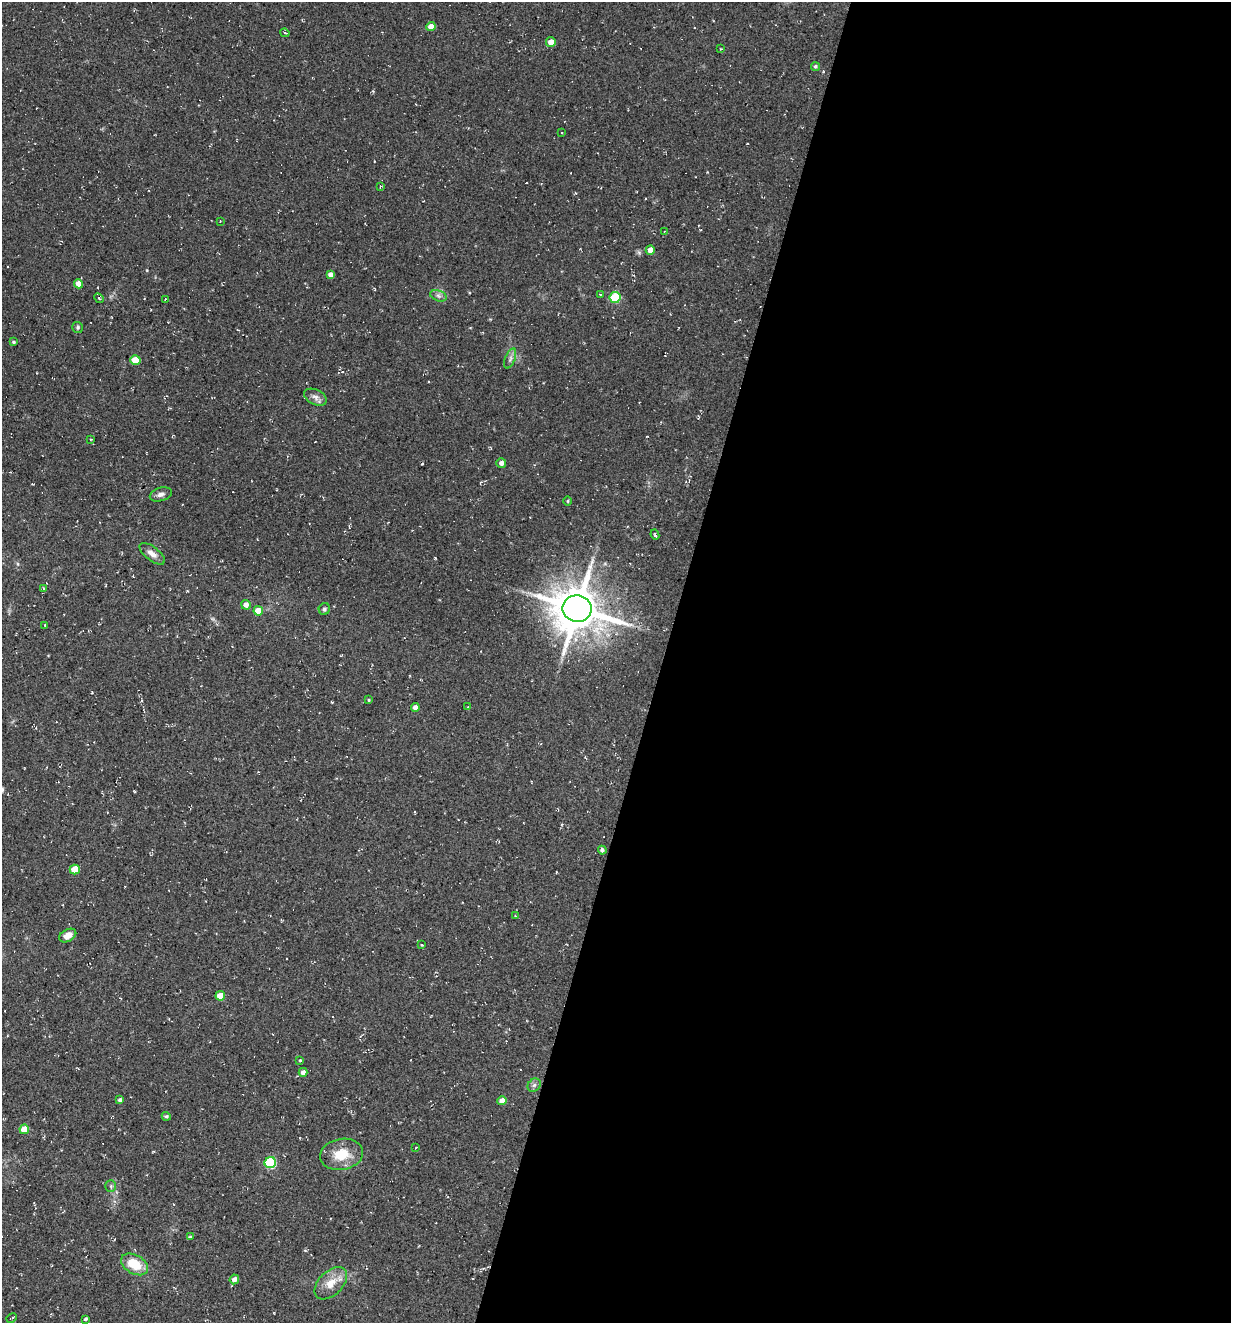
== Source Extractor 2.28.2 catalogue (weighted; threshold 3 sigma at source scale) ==
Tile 12 of 4 x 4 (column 4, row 3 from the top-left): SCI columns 3943-5171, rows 1343-2663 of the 5354 x 5304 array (HDU 1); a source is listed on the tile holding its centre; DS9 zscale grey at full resolution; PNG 1233 x 1325 px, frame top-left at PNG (2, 2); each listed source drawn as its Kron ellipse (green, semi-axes under 4 px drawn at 4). Shown black and unused: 46% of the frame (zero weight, under 2 of 3 exposures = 3% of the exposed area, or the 3 px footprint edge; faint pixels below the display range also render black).
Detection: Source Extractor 2.28.2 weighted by HDU 2 'WHT'; one run over the whole footprint, this tile lists its part. Background 0.0885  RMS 0.013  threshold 0.0569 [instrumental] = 3 sigma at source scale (4.5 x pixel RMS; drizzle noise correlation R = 1.50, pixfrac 1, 0.05/0.05 arcsec/px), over >= 5 px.
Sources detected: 62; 2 cosmic-ray / hot-pixel residue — neither listed nor drawn; the other 60 listed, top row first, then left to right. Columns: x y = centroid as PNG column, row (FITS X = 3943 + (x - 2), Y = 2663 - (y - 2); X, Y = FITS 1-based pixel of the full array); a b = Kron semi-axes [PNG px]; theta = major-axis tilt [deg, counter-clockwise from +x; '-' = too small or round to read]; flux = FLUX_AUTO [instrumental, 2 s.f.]
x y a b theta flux
431 27 4 4 - 14
285 33 4 3 - 2.3
551 42 5 5 - 10
720 49 4 2 - 0.87
815 66 5 4 - 2.2
562 133 3 2 - 0.73
380 187 4 3 - 1.3
220 221 3 2 - 0.79
664 232 4 3 - 1.1
650 250 5 4 - 13
331 274 4 4 - 5.3
78 284 5 4 - 13
600 294 3 2 - 0.78
438 296 8 5 -20 4
615 297 5 5 - 75
99 298 5 4 - 1.9
165 299 3 2 - 1.1
78 327 5 5 - 2.2
14 342 4 3 - 1.5
510 359 10 5 69 4.3
135 360 5 5 - 32
315 397 12 7 -27 6.1
91 439 2 2 - 1.4
501 463 5 5 - 5.1
161 494 11 6 18 4.8
568 501 5 3 - 1.1
655 535 5 2 - 1.6
152 554 15 7 -38 8.6
43 588 4 4 - 1.4
246 605 5 4 - 7.8
324 609 6 5 - 2.5
577 609 14 13 - 5300
258 611 5 4 - 19
45 625 3 2 - 1.2
369 700 4 3 - 1
415 707 4 4 - 6.6
468 707 4 3 - 1.4
602 850 4 4 - 3.3
75 869 5 5 - 28
515 916 3 3 - 0.86
68 935 9 6 28 10
421 945 3 3 - 3
220 996 5 5 - 22
300 1060 4 3 - 1.1
303 1072 4 4 - 6.3
534 1085 7 6 - 3.5
120 1100 4 3 - 3.4
502 1101 4 4 - 11
166 1116 4 4 - 2.2
24 1129 5 4 - 24
416 1147 3 2 - 0.81
341 1154 21 15 11 29
270 1163 6 5 - 94
111 1186 6 5 - 2.3
190 1237 3 3 - 1.4
135 1264 14 9 -30 31
234 1279 5 4 - 5.9
331 1283 19 12 44 19
12 1318 5 2 - 1.2
86 1319 3 3 - 5.5